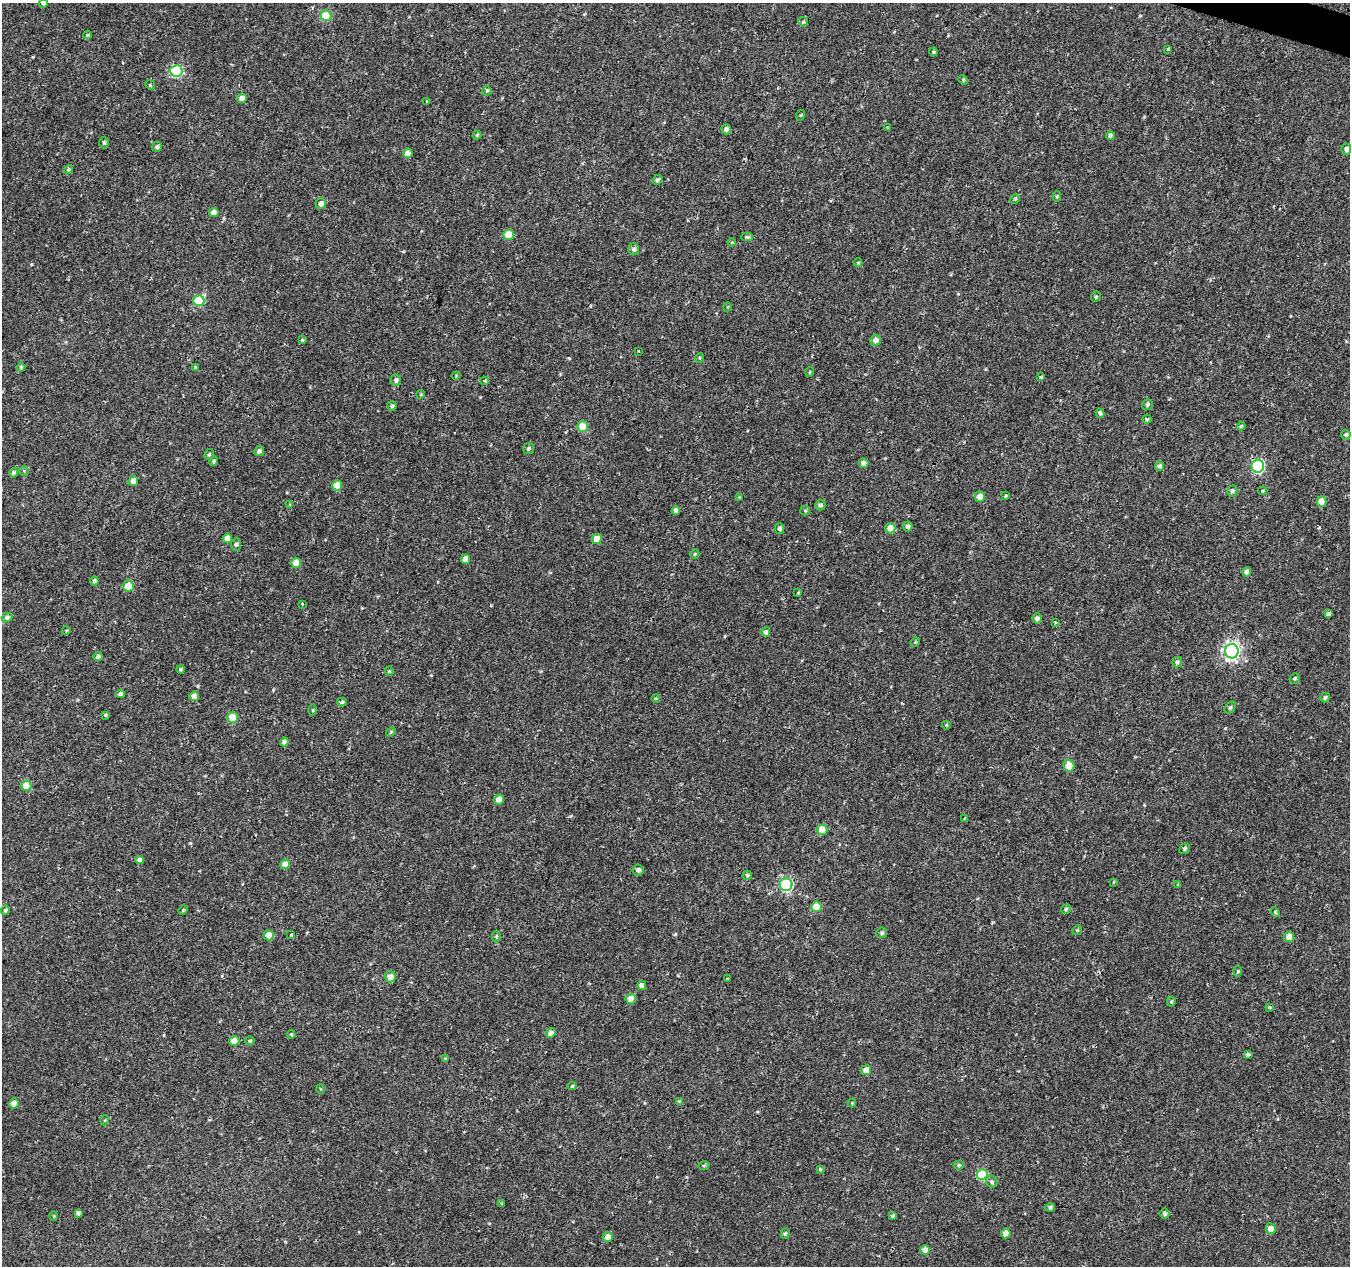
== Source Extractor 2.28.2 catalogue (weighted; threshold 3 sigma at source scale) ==
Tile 10 of 4 x 4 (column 2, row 3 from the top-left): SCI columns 1357-2704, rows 1545-2808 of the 5417 x 5589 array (HDU 1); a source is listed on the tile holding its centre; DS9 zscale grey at full resolution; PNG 1352 x 1268 px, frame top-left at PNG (2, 3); each listed source drawn as its Kron ellipse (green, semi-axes under 4 px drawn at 4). Shown black and unused: <1% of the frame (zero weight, under 2 of 3 exposures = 2% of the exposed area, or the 3 px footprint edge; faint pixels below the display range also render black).
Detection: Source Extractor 2.28.2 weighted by HDU 2 'WHT'; one run over the whole footprint, this tile lists its part. Background 9.53e-04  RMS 0.0026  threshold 0.0118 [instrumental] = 3 sigma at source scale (4.5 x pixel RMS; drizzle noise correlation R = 1.50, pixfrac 1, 0.0396/0.0396 arcsec/px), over >= 5 px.
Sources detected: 174; all 174 listed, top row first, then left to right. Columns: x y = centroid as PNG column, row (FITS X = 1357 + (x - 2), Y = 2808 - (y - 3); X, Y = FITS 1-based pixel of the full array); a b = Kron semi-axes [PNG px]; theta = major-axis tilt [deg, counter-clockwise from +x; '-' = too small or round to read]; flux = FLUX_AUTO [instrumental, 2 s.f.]
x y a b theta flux
43 3 4 4 - 0.47
326 16 5 5 - 8.9
803 22 5 4 - 0.33
87 35 4 4 - 0.32
1168 49 4 4 - 0.2
933 52 4 4 - 0.44
176 71 6 6 - 26
963 80 5 4 - 0.32
150 85 5 4 - 0.32
487 91 5 4 - 0.33
242 98 5 4 - 1.3
427 101 3 3 - 0.57
801 115 5 3 - 0.22
887 127 4 2 - 0.19
726 129 5 4 - 1
477 135 4 4 - 0.38
1110 136 4 4 - 0.64
104 143 6 4 89 0.42
157 147 5 4 - 0.64
1346 149 5 5 - 0.91
408 153 5 4 - 2.5
69 169 5 4 - 0.32
657 180 5 4 - 0.57
1057 196 5 4 - 0.35
1015 199 5 4 - 0.32
321 204 5 5 - 1.2
214 212 5 4 - 2.1
508 235 5 5 - 6.1
747 237 6 4 2 0.49
732 242 4 3 - 0.22
634 249 6 5 - 0.77
858 263 4 4 - 0.25
1096 297 5 5 - 0.39
199 301 5 5 - 12
727 307 4 3 - 0.16
302 340 3 3 - 0.29
875 341 6 5 - 1.4
639 351 3 3 - 1.2
699 358 5 3 - 0.26
21 367 4 4 - 0.42
195 367 3 3 - 0.43
810 372 5 3 - 0.23
456 376 4 4 - 0.25
1041 377 4 3 - 1.4
396 380 6 5 - 0.71
484 381 4 3 - 0.31
421 394 4 3 - 0.25
1147 404 6 5 - 0.55
392 406 5 5 - 0.48
1100 413 5 4 - 0.61
1147 419 4 4 - 0.36
1241 426 4 4 - 0.35
583 427 5 5 - 6.3
1346 435 5 4 - 0.53
529 448 6 5 - 0.5
259 451 5 4 - 0.74
209 454 6 4 62 0.39
214 461 5 4 - 0.48
864 463 5 4 - 1.6
1159 466 5 4 - 0.66
1258 466 6 6 - 32
24 471 5 5 - 0.31
14 473 5 4 - 0.54
133 481 5 5 - 2.3
337 485 5 5 - 2.9
1232 491 6 5 - 0.65
1263 491 5 4 - 0.36
980 496 5 5 - 2.1
1005 496 3 3 - 1.4
739 497 3 3 - 0.2
1321 501 5 5 - 3.5
290 505 4 3 - 0.36
820 505 5 5 - 0.63
676 511 4 4 - 0.83
805 511 5 4 - 0.29
908 526 5 5 - 0.64
779 528 5 5 - 0.7
890 528 5 5 - 3.4
227 538 5 4 - 2.4
597 539 5 5 - 3.7
236 544 6 5 - 0.58
695 554 5 4 - 0.31
465 559 5 4 - 1.8
296 563 5 5 - 3.5
1247 572 5 4 - 0.84
94 581 4 4 - 0.71
128 586 5 5 - 4
798 593 3 3 - 0.3
302 604 3 3 - 0.59
1329 614 4 3 - 0.58
7 617 5 4 - 0.71
1037 618 5 5 - 0.79
1055 622 4 2 - 0.33
66 631 4 3 - 0.24
766 632 5 4 - 0.77
915 642 5 4 - 0.26
1232 651 7 7 - 81
98 656 4 4 - 0.63
1177 662 5 4 - 0.65
181 669 4 4 - 0.37
389 671 4 4 - 0.31
1295 679 5 5 - 0.39
121 694 4 3 - 3.3
194 696 5 4 - 2.3
656 698 4 3 - 0.2
1325 698 5 4 - 0.62
342 702 5 4 - 0.35
1230 707 7 5 49 0.51
313 710 6 4 -90 0.3
105 715 4 3 - 0.28
233 718 5 5 - 6
946 725 4 4 - 0.28
391 732 5 4 - 0.33
284 742 4 4 - 0.92
1069 766 6 5 - 3.8
26 786 5 5 - 4.8
499 800 5 4 - 2.5
965 819 3 3 - 0.57
822 830 5 5 - 5.9
1184 849 5 4 - 0.51
139 860 4 4 - 0.68
285 864 5 5 - 2.5
638 870 5 5 - 0.8
747 875 4 4 - 0.4
1114 882 4 2 - 0.2
786 885 6 6 - 30
1178 885 3 2 - 0.26
816 907 5 5 - 4.7
1066 909 5 4 - 0.53
5 910 5 4 - 0.55
183 910 5 4 - 0.3
1275 912 5 4 - 0.3
1077 930 5 4 - 0.34
882 933 5 5 - 0.54
269 935 5 5 - 3
291 935 3 3 - 0.32
496 937 6 4 -89 0.36
1289 937 5 5 - 3.6
1238 971 5 4 - 0.34
390 977 5 5 - 1.8
727 979 3 3 - 0.53
642 985 4 4 - 1.4
631 999 5 5 - 3.3
1171 1002 5 4 - 0.31
1269 1007 4 3 - 0.23
551 1033 5 4 - 0.9
291 1034 4 3 - 0.34
234 1041 5 5 - 3.8
250 1041 4 4 - 0.43
1248 1054 4 3 - 3.3
445 1059 4 3 - 0.33
866 1070 5 5 - 2.6
572 1086 4 4 - 0.36
320 1089 5 3 - 0.21
680 1102 4 4 - 0.98
14 1103 5 5 - 2.7
852 1103 4 4 - 0.22
105 1120 5 3 - 0.23
704 1165 5 3 - 0.3
959 1165 5 4 - 0.4
820 1169 3 3 - 0.29
982 1175 5 5 - 14
992 1182 6 5 - 0.61
502 1203 4 3 - 0.21
1050 1207 5 4 - 0.59
78 1213 4 4 - 0.62
1165 1214 5 5 - 0.59
54 1216 4 4 - 0.3
892 1216 3 3 - 0.64
1271 1229 5 5 - 2.2
1006 1233 5 4 - 2.2
785 1234 5 4 - 0.38
608 1237 5 5 - 1.5
925 1250 5 4 - 1.6
Isophote crosses this tile's border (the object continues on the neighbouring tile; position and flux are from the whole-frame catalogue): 1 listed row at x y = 43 3